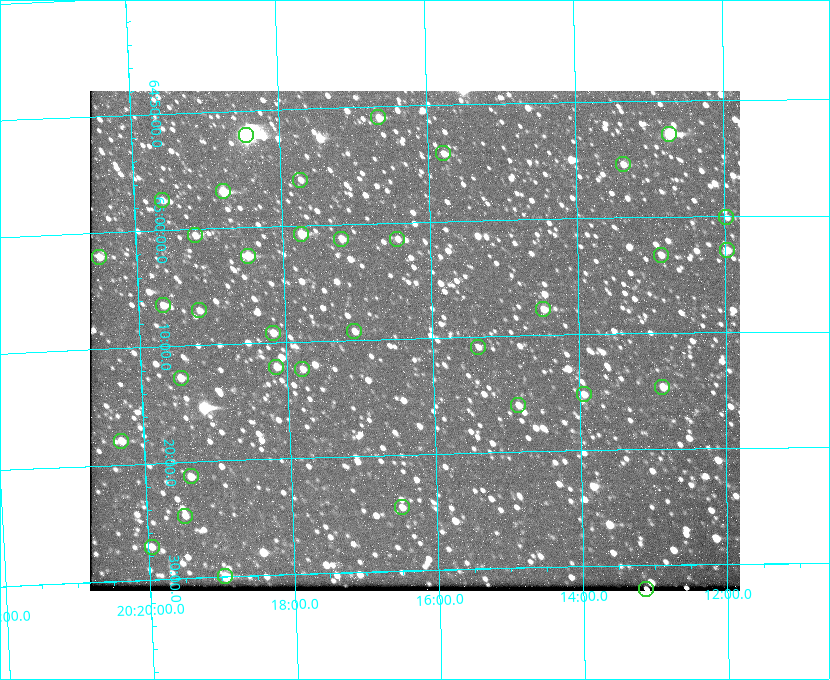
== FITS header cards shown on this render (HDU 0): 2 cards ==
NAXIS1  =                  650 / Width of table row in bytes
NAXIS2  =                  500 / Number of rows in table

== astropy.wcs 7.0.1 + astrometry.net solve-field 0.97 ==
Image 650 x 500 px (HDU 0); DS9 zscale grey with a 90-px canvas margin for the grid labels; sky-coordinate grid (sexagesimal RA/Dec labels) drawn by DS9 from the SOLVED WCS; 36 Tycho-2 reference stars matched to detected sources circled (green)
Header WCS: none
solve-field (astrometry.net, Tycho-2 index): SOLVED blind (the file carries no WCS)
Solved WCS: RA---TAN-SIP/DEC--TAN-SIP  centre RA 20:16:15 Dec +65:10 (304.06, +65.17 deg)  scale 5.17 arcsec/px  FOV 56.0' x 43.1'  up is -178 deg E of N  parity flipped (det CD > 0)
(file carries no celestial WCS; the grid is the blind solution)
Tycho-2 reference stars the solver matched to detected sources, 36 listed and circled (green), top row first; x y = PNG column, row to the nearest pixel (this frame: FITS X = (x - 90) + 1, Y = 500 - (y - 91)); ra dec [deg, ICRS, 3 dp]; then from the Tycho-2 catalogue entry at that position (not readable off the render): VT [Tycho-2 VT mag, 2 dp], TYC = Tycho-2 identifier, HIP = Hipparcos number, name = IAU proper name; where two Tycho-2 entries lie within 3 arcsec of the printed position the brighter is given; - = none
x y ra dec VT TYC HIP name
378 117 304.164 +64.849 10.65 4240-315-1 - -
669 134 303.184 +64.880 9.02 4240-488-1 - -
246 135 304.612 +64.868 7.89 4241-1703-1 100101 -
443 153 303.948 +64.903 11.68 4240-549-1 - -
623 164 303.341 +64.923 11.58 4240-148-1 - -
300 180 304.434 +64.934 11.97 4241-1827-1 - -
223 191 304.698 +64.948 10.27 4241-1684-1 - -
162 200 304.904 +64.956 11.57 4241-1578-1 - -
726 217 302.992 +65.001 11.85 4240-479-1 - -
301 234 304.437 +65.012 10.41 4241-1775-1 - -
195 235 304.798 +65.009 11.15 4241-1628-1 - -
341 239 304.302 +65.021 11.64 4241-1611-1 - -
397 239 304.112 +65.024 12.29 4240-364-1 - -
727 250 302.992 +65.048 11.44 4240-88-1 - -
661 255 303.217 +65.054 11.98 4240-166-1 - -
248 256 304.620 +65.041 10.25 4241-1573-1 - -
99 257 305.126 +65.034 11.39 4241-358-1 - -
163 305 304.916 +65.107 11.17 4241-1518-1 - -
543 309 303.620 +65.129 11.18 4240-34-1 - -
199 310 304.793 +65.117 11.79 4241-1700-1 - -
354 331 304.266 +65.154 11.64 4240-724-1 - -
273 333 304.544 +65.153 12.05 4241-1582-1 - -
478 347 303.846 +65.181 11.99 4240-1077-1 - -
276 367 304.537 +65.201 11.44 4241-1860-1 - -
302 369 304.448 +65.206 12.12 4241-1643-1 - -
181 378 304.866 +65.212 12.00 4241-1293-1 - -
662 387 303.217 +65.244 11.17 4240-236-1 - -
584 394 303.488 +65.252 12.13 4240-1343-1 - -
518 405 303.713 +65.266 11.45 4240-564-1 - -
121 441 305.078 +65.299 11.60 4241-1297-1 - -
191 476 304.845 +65.354 11.82 4241-1491-1 - -
402 507 304.121 +65.408 11.90 4240-305-1 - -
185 516 304.869 +65.410 11.95 4241-1394-1 - -
152 547 304.989 +65.453 12.36 4241-1256-1 - -
225 576 304.739 +65.499 10.16 4241-1715-1 - -
646 589 303.282 +65.535 11.46 4240-242-1 - -